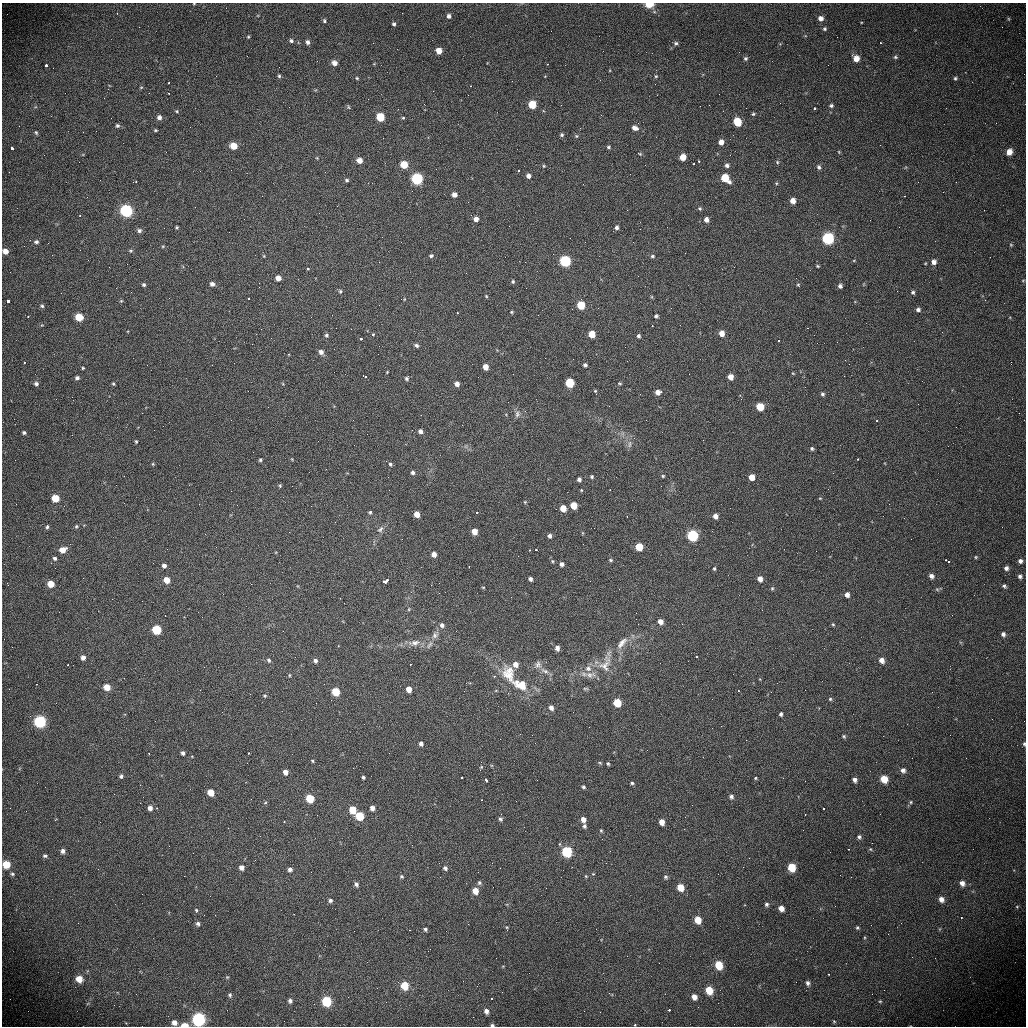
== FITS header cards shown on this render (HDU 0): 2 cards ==
NAXIS1  =                 1024 /fastest changing axis
NAXIS2  =                 1024 /next to fastest changing axis

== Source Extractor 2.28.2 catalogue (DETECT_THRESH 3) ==
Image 1024 x 1024 px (HDU 0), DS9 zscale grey, 1 PNG px = 1 image px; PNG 1028 x 1028 px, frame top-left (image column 1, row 1024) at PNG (2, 3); no overlay
Background 393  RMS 13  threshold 39.4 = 3 sigma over >= 5 px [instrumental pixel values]
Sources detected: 365; all 365 listed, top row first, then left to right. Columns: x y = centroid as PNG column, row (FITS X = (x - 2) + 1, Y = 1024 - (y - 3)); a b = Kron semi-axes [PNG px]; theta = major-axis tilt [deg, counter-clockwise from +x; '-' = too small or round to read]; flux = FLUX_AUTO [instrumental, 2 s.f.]
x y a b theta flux
194 4 4 2 - 590
649 4 5 4 - 30000
117 13 3 2 - 1100
449 16 5 5 - 3100
821 18 6 6 - 4300
1009 19 6 3 -71 880
324 21 5 4 - 1500
394 24 4 4 - 1700
1002 27 2 2 - 960
824 29 5 5 - 1400
248 37 4 4 - 900
291 41 5 5 - 2000
308 42 6 5 - 2800
676 43 5 5 - 1800
880 43 3 2 - 1600
439 51 5 5 - 8800
895 57 6 5 - 1400
746 58 5 5 - 1600
856 58 6 6 - 8100
334 63 5 5 - 5200
547 64 3 3 - 1000
46 65 3 3 - 9600
216 76 3 2 - 640
279 76 4 4 - 1300
656 76 5 4 - 1000
357 78 4 4 - 960
955 78 4 4 - 1300
169 83 3 2 - 1100
470 86 3 2 - 870
141 87 5 3 - 820
169 93 3 2 - 1100
368 99 2 2 - 4400
780 103 2 2 - 720
532 105 5 5 - 27000
831 106 5 5 - 1600
348 107 6 4 -87 990
814 108 3 3 - 6900
398 109 3 2 - 760
177 111 5 4 - 1100
753 114 4 3 - 1200
159 117 6 6 - 3300
380 117 5 5 - 32000
403 118 4 4 - 890
737 122 7 5 -60 23000
117 126 5 5 - 1800
635 128 7 5 -25 4400
155 130 4 3 - 1000
36 132 5 3 - 1100
562 135 4 4 - 1400
576 136 4 4 - 960
721 142 5 4 - 5900
233 146 5 5 - 15000
609 147 4 4 - 1200
12 148 3 3 - 19000
839 152 5 4 - 750
1009 152 5 5 - 7800
640 154 5 4 - 900
683 157 5 5 - 11000
317 158 4 3 - 700
359 161 5 5 - 7900
699 161 3 2 - 3000
777 162 5 4 - 1100
694 164 3 2 - 1300
404 165 5 5 - 23000
544 166 4 4 - 870
727 166 5 4 - 2400
819 167 6 5 - 2000
518 170 3 2 - 1100
528 176 4 4 - 3800
725 178 7 5 -45 27000
417 179 6 5 - 120000
347 180 4 4 - 1500
136 182 3 2 - 2500
776 183 5 4 - 850
454 195 4 4 - 4900
262 196 2 2 - 640
905 196 3 2 - 1100
793 201 5 4 - 6900
700 208 5 4 - 1200
984 210 2 2 - 580
126 211 6 6 - 130000
80 216 3 2 - 1000
244 219 2 2 - 1300
476 219 4 4 - 5000
706 220 5 5 - 4400
509 226 2 2 - 390
177 227 3 3 - 1000
617 228 4 4 - 2300
139 231 5 5 - 2400
828 238 6 6 - 130000
36 242 6 5 - 1800
1011 245 5 4 - 950
163 246 5 3 - 840
5 251 5 4 - 6100
131 251 6 4 0 1200
264 256 5 3 - 710
431 256 5 4 - 1600
652 256 6 4 1 1400
565 261 5 5 - 130000
934 262 5 5 - 4200
818 266 4 3 - 960
308 268 3 3 - 5200
278 278 5 4 - 6300
1023 280 5 3 - 770
513 281 4 4 - 1300
212 284 5 4 - 3300
144 285 5 4 - 1600
798 285 5 4 - 960
840 286 4 4 - 2500
340 291 5 4 - 1300
913 292 4 4 - 1600
486 296 4 3 - 800
248 298 3 2 - 1600
8 301 3 3 - 18000
121 301 5 4 - 930
581 305 5 5 - 35000
42 306 5 4 - 1400
918 310 5 4 - 2400
511 312 4 3 - 920
457 313 3 2 - 1900
28 316 3 2 - 1600
656 316 4 4 - 1600
79 317 5 5 - 21000
652 326 3 2 - 1300
808 328 4 3 - 530
721 333 5 5 - 8100
373 334 4 3 - 790
592 334 5 5 - 17000
326 335 5 5 - 1600
638 336 4 4 - 1900
361 339 3 3 - 4200
779 340 3 3 - 1400
416 345 5 4 - 2000
334 349 3 2 - 690
321 352 5 5 - 4000
24 362 3 3 - 1500
1011 364 3 2 - 800
585 365 4 4 - 2200
485 367 5 4 - 8900
83 368 3 3 - 870
387 372 3 2 - 660
793 373 5 3 - 790
513 374 2 2 - 950
364 376 5 3 - 10000
730 377 5 4 - 7800
77 378 4 4 - 2200
406 379 5 4 - 1600
570 383 5 5 - 56000
619 383 5 3 - 990
36 384 5 5 - 2400
113 384 4 3 - 1100
457 384 4 4 - 4300
595 391 5 4 - 980
657 392 5 4 - 5200
661 392 3 2 - 2100
822 394 6 5 - 1800
760 407 5 5 - 28000
1019 413 2 2 - 430
517 414 10 7 82 3100
877 421 3 2 - 1700
420 431 4 4 - 3900
24 433 4 4 - 1500
72 435 2 2 - 1600
136 441 4 3 - 970
629 444 12 4 89 3100
812 448 5 5 - 1600
857 459 3 2 - 3900
260 460 4 4 - 1400
153 464 4 4 - 890
390 464 5 5 - 1500
413 473 4 4 - 2200
663 476 4 4 - 1000
592 477 4 4 - 1400
751 477 5 5 - 11000
579 479 5 4 - 2800
280 486 5 4 - 1100
610 490 3 2 - 730
55 498 5 5 - 22000
820 498 4 3 - 680
525 502 4 3 - 800
574 505 5 5 - 21000
563 508 5 5 - 15000
370 512 4 4 - 1300
477 512 3 3 - 3200
417 514 5 4 - 10000
627 516 3 2 - 910
715 516 5 4 - 4800
47 526 4 3 - 2000
76 526 5 4 - 1200
1002 527 2 2 - 450
380 529 10 6 48 3000
474 531 5 4 - 11000
549 536 4 4 - 2800
692 536 6 5 - 140000
639 547 5 5 - 27000
784 549 2 2 - 1700
63 550 6 5 - 9400
529 550 3 2 - 2900
535 550 3 3 - 3800
434 554 4 4 - 6300
976 557 4 4 - 950
55 558 5 4 - 1900
611 560 5 4 - 1200
552 561 4 4 - 1000
948 561 5 3 - 16000
1020 561 5 5 - 2900
562 564 4 4 - 2900
164 566 5 5 - 3300
469 566 3 2 - 2900
714 568 4 3 - 1300
1006 568 5 5 - 3000
931 576 5 4 - 3600
1020 576 6 5 - 2400
530 579 4 4 - 2700
760 579 5 4 - 5700
167 580 5 5 - 13000
385 581 5 3 - 29000
51 584 5 5 - 14000
431 585 2 2 - 920
1004 586 6 5 - 1900
483 587 4 2 - 670
772 588 5 4 - 1200
937 589 6 4 -19 1300
847 595 5 4 - 4200
340 598 3 2 - 950
409 609 5 3 - 840
165 616 2 2 - 690
660 621 5 5 - 6200
833 624 4 4 - 950
442 625 6 5 - 2700
157 630 5 5 - 56000
1003 634 6 5 - 2900
435 635 10 8 49 4000
414 643 19 8 7 8100
622 643 20 8 50 8800
429 645 12 4 50 2800
557 648 5 4 - 3900
83 657 5 5 - 3900
696 657 3 3 - 2700
269 660 5 5 - 1700
881 660 5 4 - 5800
315 661 5 5 - 2300
410 664 3 2 - 2000
515 664 6 6 - 6000
605 664 28 15 70 17000
68 665 3 2 - 790
538 665 11 9 75 4400
588 668 9 8 - 5100
545 671 14 6 -25 4600
509 674 25 17 -71 20000
289 675 5 3 - 910
590 675 16 8 5 6100
494 676 3 3 - 1300
37 684 3 2 - 810
520 685 22 12 -24 18000
107 687 5 5 - 14000
585 688 8 4 0 1200
409 689 5 4 - 8600
738 691 3 2 - 1300
336 692 5 5 - 35000
265 696 5 4 - 1200
830 699 4 4 - 1200
617 703 5 5 - 36000
551 708 5 5 - 4100
781 714 4 3 - 1900
992 719 2 2 - 420
40 722 6 6 - 100000
844 736 5 4 - 1200
421 744 4 4 - 3200
1024 744 6 4 -89 1500
183 753 4 4 - 2300
249 753 3 3 - 2800
149 754 2 2 - 740
312 761 4 3 - 960
608 764 4 3 - 1200
481 767 5 4 - 830
903 770 6 6 - 3600
285 772 5 4 - 5300
121 776 5 4 - 1800
363 777 3 3 - 1500
462 777 3 3 - 4100
755 778 3 3 - 930
884 779 5 5 - 20000
486 780 4 3 - 7400
855 780 5 5 - 3500
632 783 5 3 - 1200
583 787 4 4 - 1500
211 792 5 5 - 17000
731 796 5 5 - 2600
310 798 5 5 - 34000
481 800 3 2 - 1000
911 802 5 4 - 1100
265 803 5 3 - 780
150 808 5 5 - 4100
157 808 3 2 - 1200
372 808 4 4 - 4500
824 809 3 3 - 2000
353 810 5 5 - 22000
805 815 3 2 - 1400
360 816 5 5 - 39000
500 819 6 5 - 2000
583 819 5 4 - 5500
284 822 3 3 - 1400
662 822 5 4 - 8600
584 826 6 4 -87 1900
228 828 2 2 - 510
601 830 4 4 - 960
859 837 6 5 - 2100
848 849 3 2 - 1000
870 849 5 4 - 1000
63 851 5 5 - 2900
567 852 6 5 - 98000
45 856 6 4 -8 1500
6 864 6 5 - 17000
241 867 5 5 - 4200
791 867 6 5 - 28000
445 868 5 5 - 2500
290 869 5 5 - 3100
12 874 5 4 - 1300
402 876 5 5 - 1500
586 876 5 4 - 930
666 877 5 5 - 1800
479 883 6 6 - 1800
962 883 6 5 - 4600
356 884 5 4 - 2400
680 887 6 5 - 20000
475 891 5 5 - 12000
941 899 6 5 - 4600
330 900 5 4 - 2100
766 904 5 5 - 2000
1017 907 5 5 - 1200
781 908 5 4 - 6500
196 910 5 4 - 1200
294 914 2 2 - 1000
961 917 3 2 - 1000
698 920 6 5 - 15000
901 923 2 2 - 1200
198 924 5 5 - 2400
507 928 7 3 -78 960
857 928 5 4 - 1300
425 929 4 4 - 1600
410 930 3 2 - 800
496 958 2 2 - 490
719 965 6 5 - 26000
529 973 2 2 - 490
829 974 2 2 - 650
227 977 5 4 - 960
79 979 6 6 - 11000
808 983 6 5 - 2600
405 985 6 5 - 23000
709 990 6 5 - 21000
230 995 6 5 - 1500
694 997 5 4 - 6100
492 999 3 2 - 1900
290 1001 4 4 - 2300
326 1001 6 5 - 50000
880 1001 4 4 - 800
669 1010 3 2 - 2900
486 1011 6 5 - 3900
199 1019 7 6 - 140000
834 1021 4 4 - 870
174 1023 5 4 - 4600
184 1025 6 4 1 8900
492 1025 5 3 - 1500
635 1025 3 3 - 1900
At the frame edge (FLAGS 8, measured only in part): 9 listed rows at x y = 194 4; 649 4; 5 251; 1024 744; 6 864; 199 1019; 184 1025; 492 1025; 635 1025